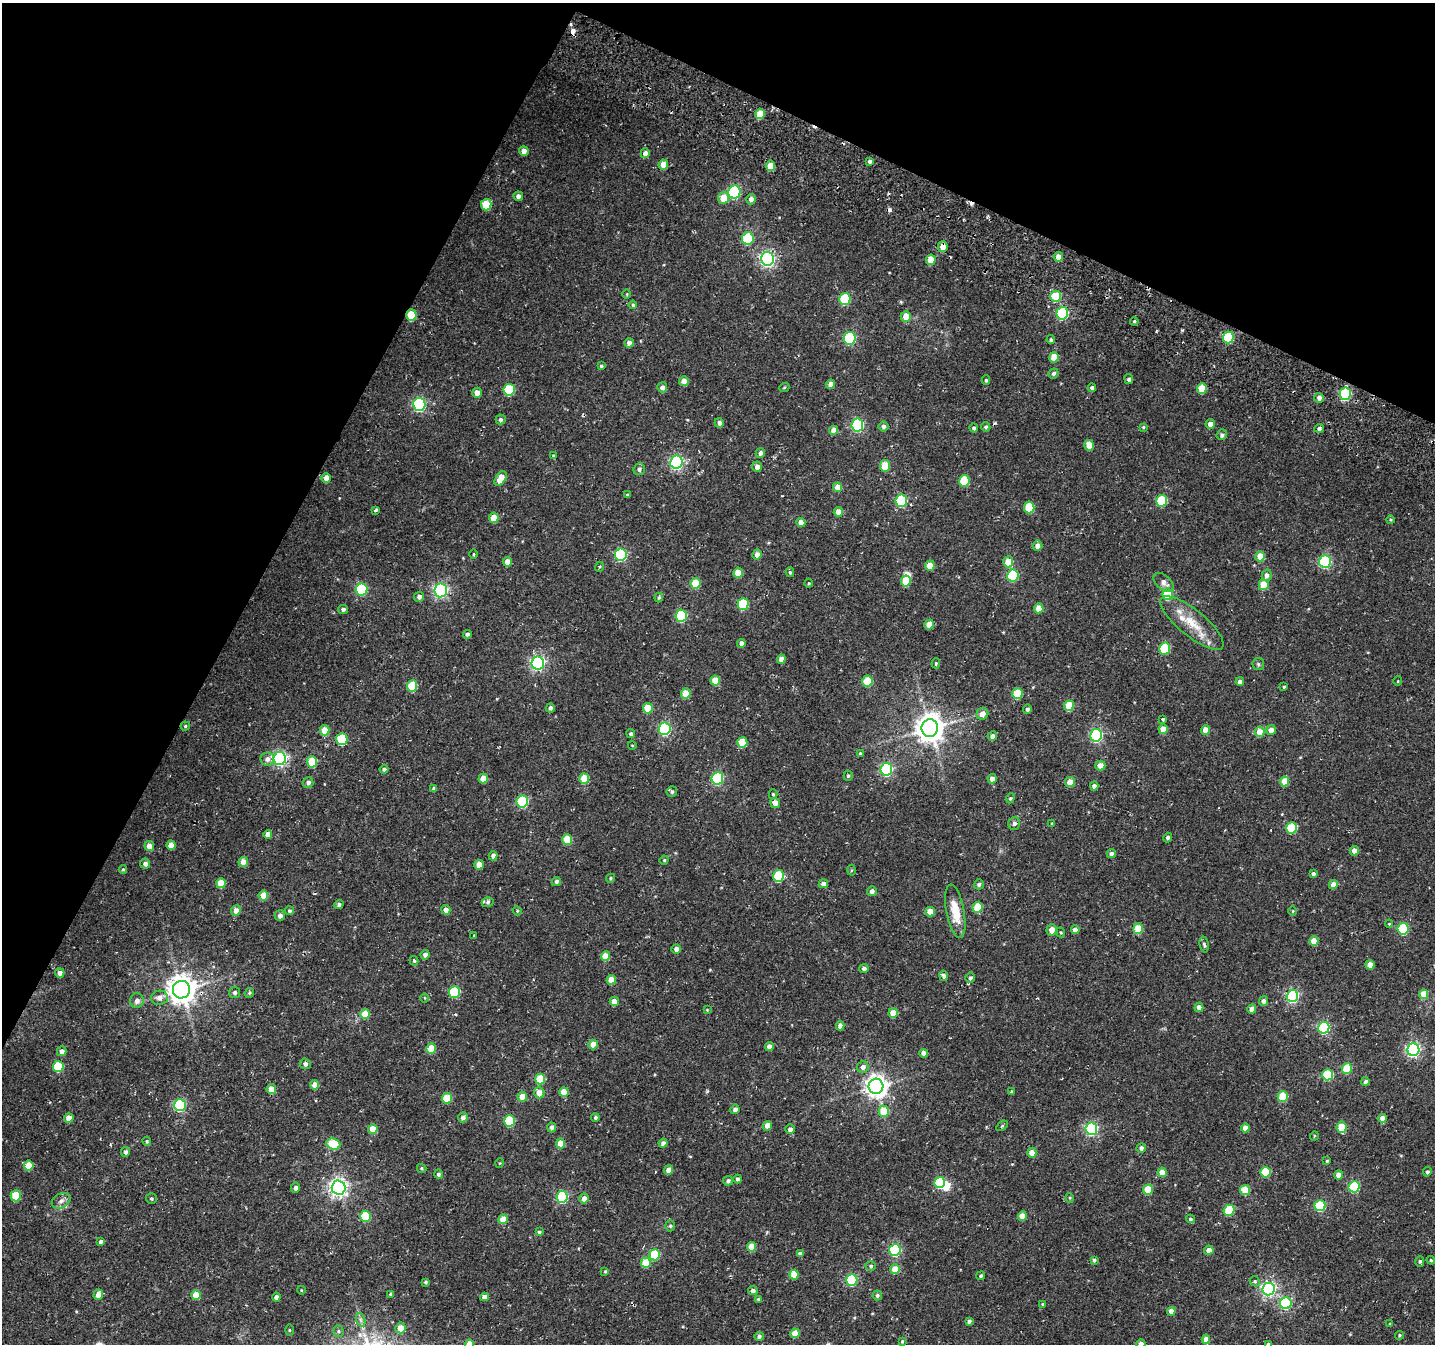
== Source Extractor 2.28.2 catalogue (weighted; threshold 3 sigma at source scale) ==
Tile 2 of 4 x 4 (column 2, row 1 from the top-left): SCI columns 1507-2939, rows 4359-5700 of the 5806 x 5920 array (HDU 1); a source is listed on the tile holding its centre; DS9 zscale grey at full resolution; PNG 1437 x 1346 px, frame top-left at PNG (2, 3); each listed source drawn as its Kron ellipse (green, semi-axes under 4 px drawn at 4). Shown black and unused: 25% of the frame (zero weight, under 2 of 3 exposures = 3% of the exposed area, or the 3 px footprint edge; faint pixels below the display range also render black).
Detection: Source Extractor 2.28.2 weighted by HDU 2 'WHT'; one run over the whole footprint, this tile lists its part. Background 0.0152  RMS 0.0048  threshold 0.0217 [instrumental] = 3 sigma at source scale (4.5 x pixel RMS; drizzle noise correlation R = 1.50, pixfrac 1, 0.0396/0.0396 arcsec/px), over >= 5 px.
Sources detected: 367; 2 inside a brighter object's white glare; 3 cosmic-ray / hot-pixel residue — neither listed nor drawn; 2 inside a brighter listed object's ellipse — not listed separately; the other 360 listed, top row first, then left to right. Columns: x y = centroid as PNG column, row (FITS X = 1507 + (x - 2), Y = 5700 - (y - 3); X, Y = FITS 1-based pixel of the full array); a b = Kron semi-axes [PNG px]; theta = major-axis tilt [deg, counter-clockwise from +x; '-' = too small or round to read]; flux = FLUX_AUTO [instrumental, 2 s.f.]
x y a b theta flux
760 114 5 5 - 7.7
524 151 5 5 - 2.6
645 153 5 4 - 2.7
870 161 4 3 - 1.2
663 165 5 5 - 5
770 166 5 4 - 6.8
734 192 6 6 - 48
518 196 5 4 - 1.8
723 198 6 5 - 7.4
751 199 5 5 - 2
486 205 6 5 - 13
748 238 6 5 - 33
943 247 5 5 - 4.2
1058 257 5 4 - 3.4
767 259 7 6 - 120
931 260 5 4 - 7.9
627 294 4 3 - 0.43
1056 296 5 5 - 16
845 299 6 5 - 25
633 305 4 4 - 0.66
1062 313 6 6 - 44
411 315 6 5 - 13
906 316 5 5 - 5.5
1134 321 4 3 - 0.68
1228 337 6 5 - 23
850 338 6 6 - 49
1051 340 4 4 - 0.86
629 343 4 4 - 1.8
1054 357 5 5 - 7.9
601 366 4 4 - 0.59
1053 373 5 4 - 1.1
1129 379 5 4 - 1.2
986 380 5 4 - 0.63
684 381 5 5 - 3.2
830 384 4 4 - 3.1
662 387 5 5 - 2.1
784 388 5 3 - 0.45
1092 388 4 4 - 1.1
1202 389 5 5 - 9.9
509 390 6 5 - 26
477 393 5 5 - 4
1345 394 6 5 - 37
1319 398 5 5 - 1.9
419 404 6 6 - 75
501 419 5 5 - 1.2
719 423 4 4 - 1.5
1210 424 5 4 - 2.5
857 425 6 6 - 57
883 426 5 5 - 1.3
986 427 5 4 - 0.82
1143 427 4 4 - 0.5
974 428 4 4 - 0.94
1319 428 4 4 - 1.2
834 430 4 4 - 3.8
1222 435 5 5 - 1.4
1089 445 5 4 - 6.4
760 453 5 4 - 1.5
553 456 4 3 - 0.41
676 462 6 6 - 81
885 466 6 5 - 13
757 467 5 5 - 2.4
639 469 6 5 - 1.3
326 478 5 5 - 3.7
501 478 8 5 57 7.5
964 481 6 5 - 17
838 487 5 4 - 5.3
627 495 3 3 - 0.61
901 501 6 5 - 37
1162 501 6 5 - 23
1029 507 6 5 - 16
376 510 4 3 - 0.64
838 512 5 4 - 4
494 518 5 4 - 7.1
1390 520 4 4 - 0.65
801 522 4 4 - 3.4
1037 546 5 5 - 2.7
474 554 4 3 - 0.43
757 554 5 4 - 2.9
621 555 6 6 - 51
1260 556 5 4 - 7.2
1325 561 6 6 - 55
507 562 5 4 - 3.7
1008 562 5 5 - 7.2
930 565 5 5 - 6.4
599 567 5 3 - 0.55
790 572 5 4 - 0.79
738 573 5 4 - 6.9
1013 575 6 5 - 36
1267 575 6 5 - 2
906 581 5 5 - 10
695 583 5 5 - 12
809 583 4 4 - 0.47
1164 583 12 7 -42 2.8
1264 585 5 5 - 10
361 589 6 6 - 37
441 590 7 6 - 87
1168 594 6 5 - 15
419 597 5 5 - 1.7
659 597 5 4 - 0.7
743 604 6 5 - 23
1039 608 5 4 - 5.1
343 609 5 4 - 1.2
681 616 6 5 - 35
1192 623 39 13 -39 13
929 625 5 4 - 5.3
467 634 4 4 - 1
741 643 4 4 - 2.4
1165 648 6 5 - 24
781 659 4 4 - 3.1
538 663 6 6 - 100
936 663 5 4 - 0.64
1258 664 6 5 - 0.82
715 680 5 5 - 7.3
867 681 5 5 - 14
1398 681 5 3 - 0.34
1240 682 4 4 - 1.8
412 686 6 5 - 18
1284 687 3 3 - 0.49
686 694 5 5 - 8.8
1017 694 5 5 - 15
1069 706 5 5 - 11
550 708 4 4 - 1.2
648 708 5 5 - 9.3
1027 709 5 4 - 1.2
982 714 6 5 - 3.5
1163 719 3 3 - 1.4
185 726 4 4 - 0.68
930 728 9 8 - 590
665 729 6 6 - 54
1163 729 5 4 - 5.2
325 730 5 5 - 8.3
1206 730 5 4 - 6
1271 730 5 4 - 3.6
1260 732 5 5 - 6.7
631 734 4 4 - 0.96
1096 735 6 6 - 69
992 736 4 4 - 2
342 739 6 5 - 25
742 742 5 5 - 11
632 745 4 3 - 0.34
860 753 4 3 - 0.5
280 758 6 6 - 99
267 759 7 6 - 2.1
312 762 5 5 - 13
1100 766 5 5 - 3.8
384 769 4 4 - 1.1
886 769 6 6 - 59
848 776 5 4 - 0.69
717 778 6 6 - 53
483 779 5 4 - 4.9
584 779 5 5 - 9.3
992 779 5 4 - 2.7
1284 781 5 5 - 8.9
308 782 5 5 - 1.6
1070 782 5 5 - 5.3
1094 786 4 4 - 2
434 788 4 4 - 1.3
672 792 5 5 - 1
773 794 5 4 - 0.64
1010 798 5 4 - 0.64
522 802 6 6 - 40
775 803 5 4 - 4
1014 823 6 6 - 1.4
1052 823 3 3 - 0.43
1292 828 5 5 - 22
268 834 4 4 - 2.7
1168 838 5 4 - 1.1
567 840 5 5 - 12
171 845 4 4 - 5.1
149 846 5 5 - 3.8
1354 851 5 4 - 3.7
1111 854 4 4 - 1.5
493 856 4 4 - 1.8
664 860 5 4 - 0.59
243 862 5 5 - 4.7
145 864 5 5 - 1.9
479 865 5 5 - 4.5
123 869 4 4 - 0.6
851 870 5 3 - 0.48
1313 874 4 3 - 1.1
779 876 6 5 - 26
610 878 5 4 - 0.62
556 881 5 4 - 1.2
221 883 5 5 - 9
823 884 5 4 - 2.3
979 884 5 5 - 1.2
1333 884 4 4 - 3.7
872 891 5 5 - 2.1
263 896 5 5 - 7.5
488 902 6 4 18 0.9
339 905 5 4 - 1.1
978 907 5 5 - 15
446 910 5 4 - 2.7
236 911 5 5 - 3.4
289 911 4 4 - 0.83
517 911 5 4 - 0.54
955 911 27 9 -79 11
1293 911 5 3 - 0.37
930 912 5 4 - 6
280 915 5 5 - 2
1389 924 4 4 - 0.44
1138 929 5 5 - 13
1403 929 6 5 - 32
1052 930 6 5 - 4.1
1075 930 4 4 - 3.1
1061 932 5 4 - 0.48
474 935 3 2 - 0.4
1314 941 5 4 - 8.1
1204 944 8 4 -79 0.91
676 949 4 4 - 2.5
425 955 5 4 - 1.8
605 956 5 4 - 6.2
414 961 5 4 - 0.69
1370 965 4 4 - 4.9
864 968 4 4 - 1.6
60 973 4 4 - 2.3
944 976 5 4 - 1.6
970 978 5 5 - 1
611 980 5 4 - 5.7
181 990 9 8 - 620
234 992 5 5 - 1.2
454 992 6 5 - 28
249 993 5 4 - 0.72
1424 994 5 4 - 8.5
1292 996 6 5 - 58
160 998 8 7 - 2.5
424 998 5 3 - 0.45
137 1001 7 6 - 2.2
614 1001 4 4 - 4.5
1263 1001 5 4 - 1.9
1199 1007 5 4 - 2.9
1252 1009 4 4 - 3.4
707 1010 4 4 - 0.4
893 1013 5 4 - 8.4
365 1014 5 5 - 8.4
840 1026 4 4 - 2.5
1324 1028 6 5 - 47
593 1044 5 4 - 4.9
769 1046 4 4 - 2.4
431 1049 5 5 - 10
1413 1050 6 6 - 97
62 1051 5 4 - 2.6
924 1053 4 4 - 2.9
305 1064 5 5 - 1.3
58 1066 5 5 - 21
863 1067 6 5 - 2.3
1347 1068 5 5 - 17
1328 1075 5 5 - 24
540 1079 5 5 - 16
1365 1082 4 4 - 1.7
315 1085 5 4 - 4.5
876 1086 7 7 - 310
271 1089 5 4 - 4.2
564 1092 5 4 - 6.7
1012 1092 4 3 - 0.93
539 1093 5 5 - 4
1283 1096 5 5 - 16
522 1097 5 5 - 5.3
447 1098 5 5 - 15
180 1105 6 6 - 51
735 1109 4 4 - 1.9
884 1111 5 5 - 11
463 1117 5 4 - 2.1
595 1117 4 4 - 0.96
69 1118 4 4 - 5.6
1382 1118 4 4 - 3.3
509 1121 6 5 - 29
767 1126 5 4 - 4.4
1002 1126 6 3 37 0.57
552 1127 5 4 - 1.5
1342 1127 5 5 - 12
1245 1128 4 4 - 3.6
373 1129 5 4 - 7.2
790 1129 5 5 - 1.9
1091 1129 6 6 - 71
1314 1136 5 3 - 0.48
147 1141 5 3 - 0.53
560 1143 5 4 - 6.7
663 1143 4 4 - 1.9
333 1144 7 5 -20 17
1141 1148 5 4 - 1.6
126 1152 5 4 - 1.3
1032 1153 5 4 - 3.9
1327 1161 3 3 - 0.61
500 1163 5 3 - 0.37
29 1166 5 5 - 10
422 1168 5 4 - 0.65
669 1170 5 4 - 4.1
1162 1172 4 4 - 4.9
1266 1172 5 5 - 17
1427 1172 5 4 - 0.93
438 1174 5 4 - 1.1
1339 1175 4 4 - 3.3
738 1179 4 4 - 1.2
728 1181 5 5 - 1.1
940 1183 5 5 - 25
1354 1187 5 5 - 33
296 1188 5 4 - 1.5
338 1188 7 7 - 190
1148 1189 5 5 - 12
1245 1190 5 5 - 11
16 1196 5 5 - 15
562 1197 6 5 - 49
584 1198 5 4 - 3.4
1070 1198 5 3 - 0.42
151 1199 5 5 - 0.8
61 1201 10 7 29 2.2
1320 1206 5 5 - 32
1229 1210 5 5 - 26
365 1216 5 5 - 20
1022 1216 4 4 - 6.2
503 1219 5 4 - 7.6
1190 1219 4 4 - 0.87
670 1226 5 4 - 0.78
539 1232 4 4 - 0.67
101 1241 4 4 - 1.2
751 1247 5 4 - 7.3
895 1250 6 5 - 47
1209 1250 4 4 - 3.3
800 1254 4 4 - 1.4
655 1255 5 5 - 20
1094 1260 4 3 - 0.89
1431 1260 4 4 - 0.52
1420 1261 5 4 - 0.73
646 1263 5 5 - 12
871 1266 5 4 - 0.79
895 1269 5 4 - 7.8
605 1271 4 3 - 0.47
794 1275 5 4 - 8.8
981 1276 5 4 - 0.87
852 1280 6 5 - 37
1255 1281 5 4 - 0.71
425 1282 4 3 - 0.78
1269 1289 6 6 - 110
301 1290 4 3 - 0.34
753 1291 5 4 - 1.6
391 1294 4 3 - 0.85
98 1295 5 4 - 4.8
196 1295 5 4 - 8.3
877 1295 5 4 - 1
276 1297 4 4 - 1.6
484 1297 4 4 - 3.1
759 1300 3 3 - 1.1
1286 1303 6 5 - 50
1043 1304 4 4 - 0.7
1171 1311 4 4 - 4.5
361 1320 7 4 -71 1.1
969 1321 4 4 - 1.3
1390 1324 4 3 - 0.51
400 1328 5 5 - 5.8
289 1330 5 4 - 0.47
338 1331 6 5 - 0.88
795 1333 5 4 - 7.8
1399 1335 4 4 - 0.69
759 1336 4 4 - 1.2
1206 1339 4 4 - 3.1
902 1341 4 3 - 0.56
469 1344 5 4 - 7.9
1141 1344 5 4 - 3.8
1268 1344 3 3 - 1.2
Overlapping masked pixels (flux is a lower limit): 3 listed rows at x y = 943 247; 411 315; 1345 394
Isophote crosses this tile's border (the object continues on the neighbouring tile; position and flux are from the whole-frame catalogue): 3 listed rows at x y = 469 1344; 1141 1344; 1268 1344